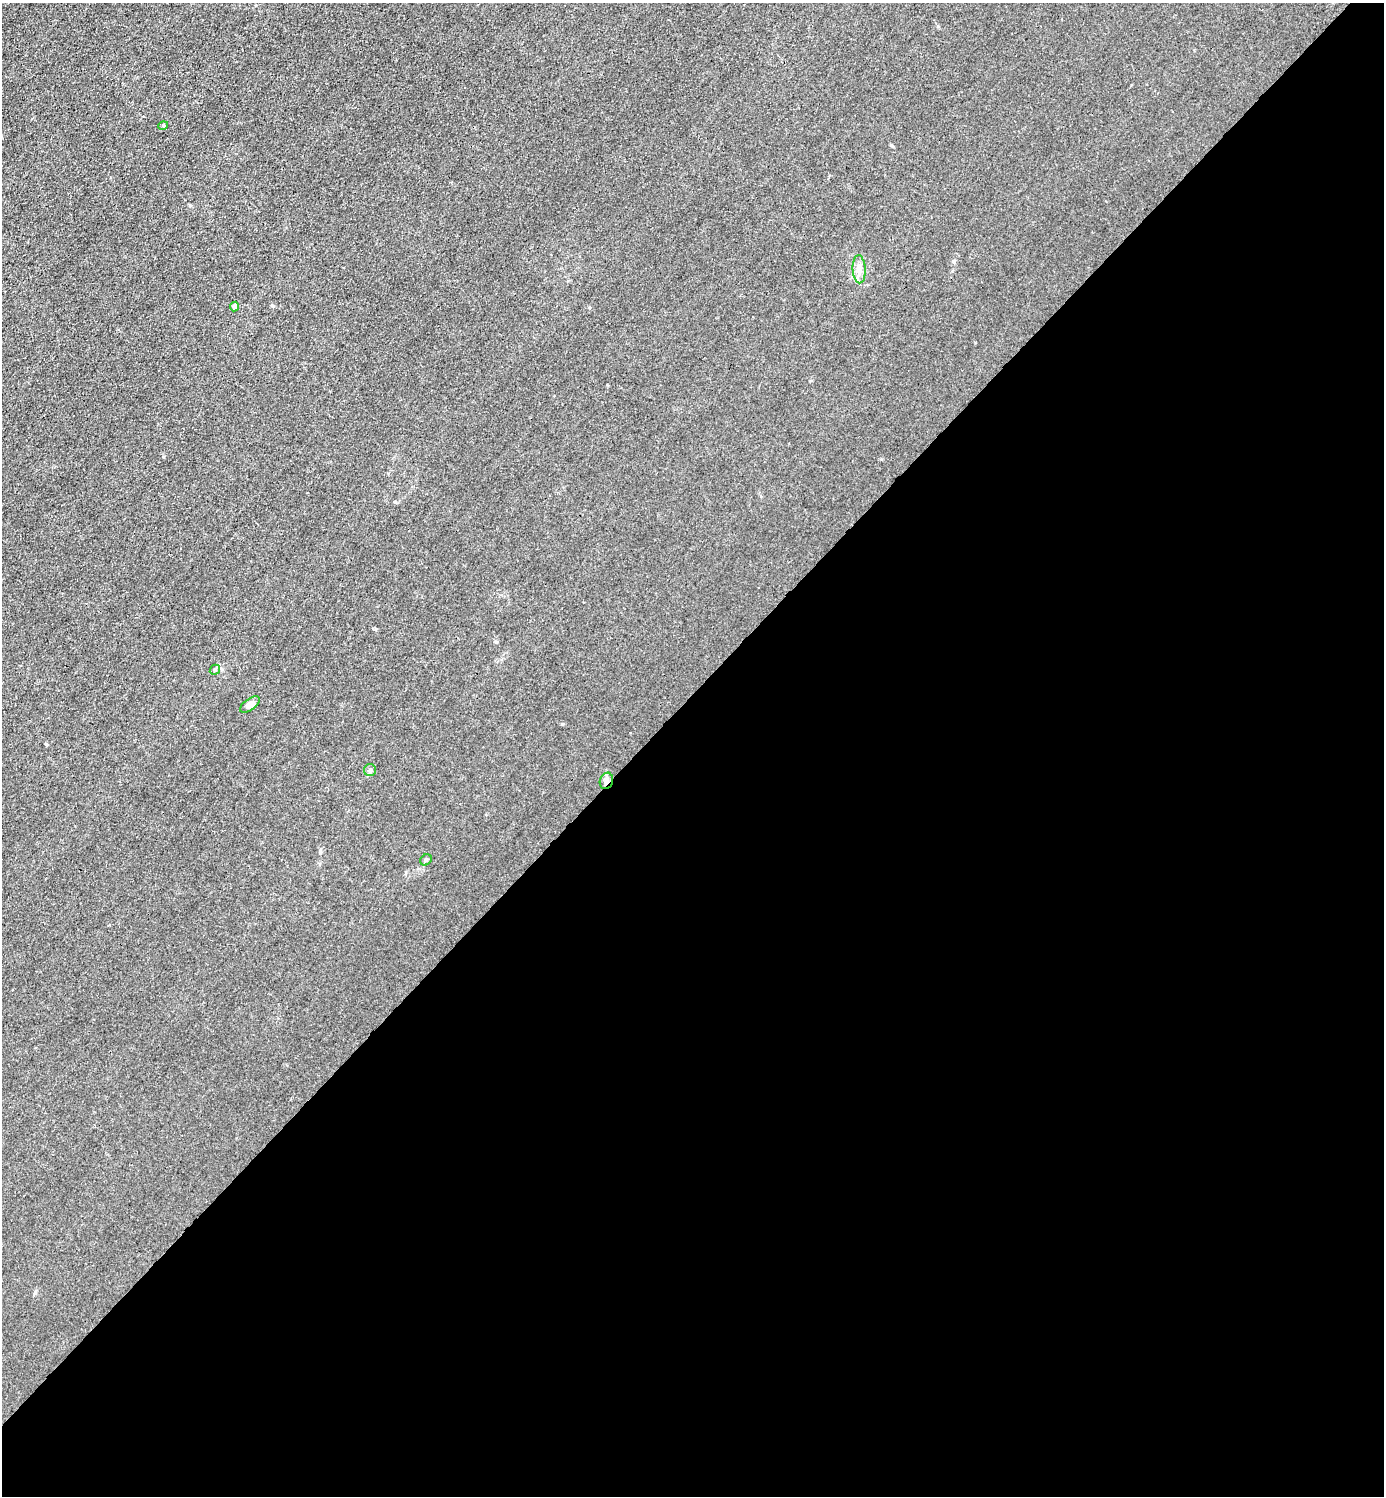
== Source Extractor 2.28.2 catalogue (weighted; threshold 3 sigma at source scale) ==
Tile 15 of 4 x 4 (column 3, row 4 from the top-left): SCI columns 3063-4444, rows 3-1496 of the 5983 x 5983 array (HDU 1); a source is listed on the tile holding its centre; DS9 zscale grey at full resolution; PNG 1386 x 1498 px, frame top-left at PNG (2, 3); each listed source drawn as its Kron ellipse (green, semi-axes under 4 px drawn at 4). Shown black and unused: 54% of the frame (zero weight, under 3 of 4 exposures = <1% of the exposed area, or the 3 px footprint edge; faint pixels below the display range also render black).
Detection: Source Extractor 2.28.2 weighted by HDU 2 'WHT'; one run over the whole footprint, this tile lists its part. Background 0.0215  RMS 0.0062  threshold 0.0278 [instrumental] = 3 sigma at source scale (4.5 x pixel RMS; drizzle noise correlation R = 1.50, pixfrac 1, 0.05/0.05 arcsec/px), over >= 5 px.
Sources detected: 8; all 8 listed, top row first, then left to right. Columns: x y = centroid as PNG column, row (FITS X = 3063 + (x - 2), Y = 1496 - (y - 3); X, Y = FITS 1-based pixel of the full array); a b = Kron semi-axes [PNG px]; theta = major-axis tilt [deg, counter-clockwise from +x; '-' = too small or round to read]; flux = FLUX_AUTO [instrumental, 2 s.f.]
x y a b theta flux
163 126 5 3 - 0.63
859 269 14 6 -87 3.8
235 306 5 4 - 2.6
215 670 5 4 - 0.93
250 705 11 5 36 3.9
370 770 6 6 - 1.2
606 781 8 6 70 2.2
426 860 6 5 - 0.9
Overlapping masked pixels (flux is a lower limit): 1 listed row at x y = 606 781